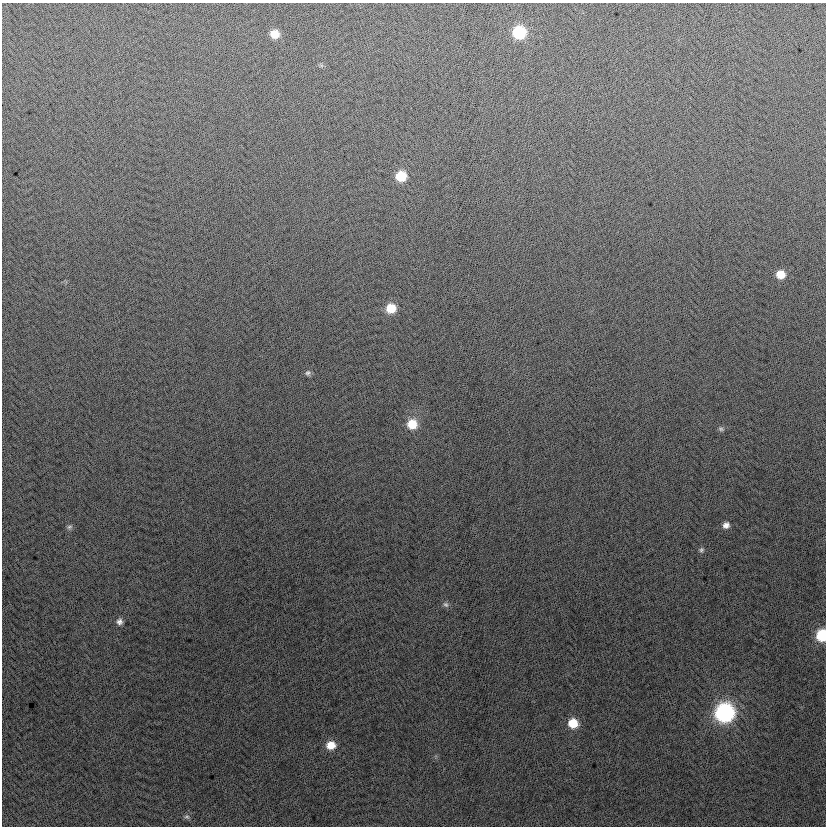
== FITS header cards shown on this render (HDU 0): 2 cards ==
NAXIS1  =                  824
NAXIS2  =                  824

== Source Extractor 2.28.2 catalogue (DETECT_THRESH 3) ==
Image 824 x 824 px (HDU 0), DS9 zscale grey, 1 PNG px = 1 image px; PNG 828 x 828 px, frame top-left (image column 1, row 824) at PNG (2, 3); no overlay
Background 1.56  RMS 13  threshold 38.9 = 3 sigma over >= 5 px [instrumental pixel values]
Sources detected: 18; all 18 listed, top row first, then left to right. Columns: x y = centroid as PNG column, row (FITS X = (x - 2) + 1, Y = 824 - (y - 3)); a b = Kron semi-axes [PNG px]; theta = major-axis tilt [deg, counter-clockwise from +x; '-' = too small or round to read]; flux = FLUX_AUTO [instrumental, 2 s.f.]
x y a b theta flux
519 32 9 9 - 60000
275 34 9 8 - 12000
401 176 9 8 - 26000
780 274 8 8 - 12000
391 308 9 8 - 20000
308 373 7 7 - 2300
412 424 10 10 - 19000
721 429 8 6 -20 2000
726 525 8 7 - 4600
69 527 8 6 16 2000
701 550 7 6 - 1900
446 605 9 7 -42 2500
119 622 8 8 - 3700
822 635 8 7 - 46000
725 712 10 10 - 270000
573 723 9 9 - 19000
331 745 10 9 - 12000
187 817 8 6 -38 2300
At the frame edge (FLAGS 8, measured only in part): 1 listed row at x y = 822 635